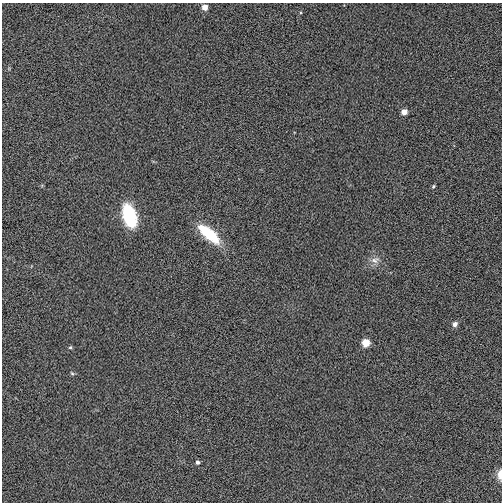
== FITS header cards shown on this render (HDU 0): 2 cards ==
NAXIS1  =                  500
NAXIS2  =                  500

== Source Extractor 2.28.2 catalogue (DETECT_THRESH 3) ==
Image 500 x 500 px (HDU 0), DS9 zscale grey, 1 PNG px = 1 image px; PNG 504 x 504 px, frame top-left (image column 1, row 500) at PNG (2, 3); no overlay
Background 0.00722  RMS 0.11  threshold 0.324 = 3 sigma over >= 5 px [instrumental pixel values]
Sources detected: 12; all 12 listed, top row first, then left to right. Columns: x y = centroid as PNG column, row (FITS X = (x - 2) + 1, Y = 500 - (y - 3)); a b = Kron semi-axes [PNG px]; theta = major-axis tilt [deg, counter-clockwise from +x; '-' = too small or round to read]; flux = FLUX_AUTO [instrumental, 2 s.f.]
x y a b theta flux
205 7 5 5 - 66
404 112 5 4 - 65
433 186 4 3 - 10
129 216 17 9 -73 610
209 234 27 10 -40 320
375 260 13 8 13 47
455 324 5 5 - 36
366 343 5 5 - 160
70 347 4 4 - 10
72 373 6 4 -30 9.7
198 462 4 4 - 20
500 474 10 5 88 62
At the frame edge (FLAGS 8, measured only in part): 1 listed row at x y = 500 474